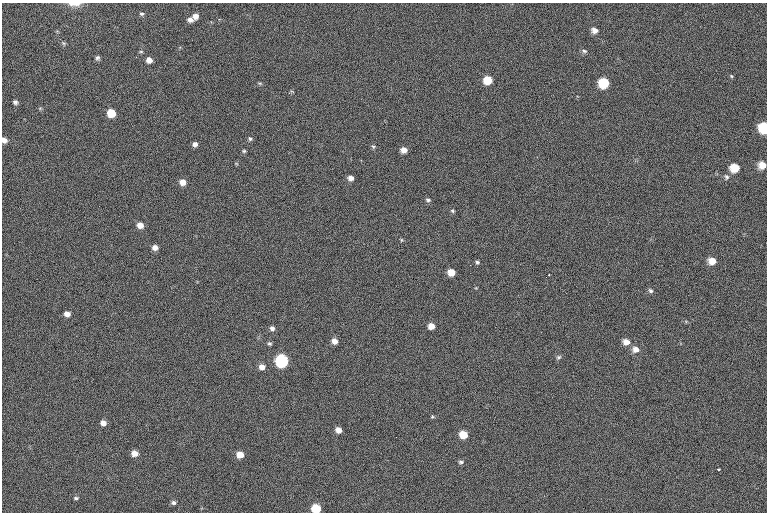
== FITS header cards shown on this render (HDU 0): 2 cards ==
NAXIS1  =                  765 /fastest changing axis
NAXIS2  =                  510 /next to fastest changing axis

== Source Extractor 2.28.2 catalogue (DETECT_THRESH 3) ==
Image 765 x 510 px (HDU 0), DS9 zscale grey, 1 PNG px = 1 image px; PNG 769 x 514 px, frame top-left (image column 1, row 510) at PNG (2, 3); no overlay
Background 208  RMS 9.2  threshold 27.5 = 3 sigma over >= 5 px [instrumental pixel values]
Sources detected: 63; all 63 listed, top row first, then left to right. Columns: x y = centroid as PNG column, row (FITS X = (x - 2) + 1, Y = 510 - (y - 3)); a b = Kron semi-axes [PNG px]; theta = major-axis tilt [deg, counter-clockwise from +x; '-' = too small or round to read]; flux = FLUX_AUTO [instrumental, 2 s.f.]
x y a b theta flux
74 4 16 5 -2 3900
141 14 6 5 - 1000
195 16 6 6 - 3300
190 19 7 5 -20 2600
595 30 7 6 - 3300
63 43 6 4 -13 810
141 51 5 3 - 650
584 51 7 5 -17 1300
136 57 3 2 - 510
97 58 5 5 - 1400
149 60 6 5 - 3700
731 76 5 4 - 650
488 80 7 6 - 14000
260 83 7 4 -8 780
604 83 7 7 - 26000
289 93 5 3 - 1200
15 102 6 5 - 1700
111 113 6 6 - 17000
764 127 8 7 - 24000
250 139 6 5 - 1100
4 140 6 5 - 3100
195 144 5 5 - 2300
373 146 6 5 - 950
404 150 6 5 - 4200
244 151 5 4 - 840
762 165 8 7 - 6200
735 168 8 7 - 12000
726 177 8 7 - 1900
351 178 6 5 - 2900
182 182 6 5 - 5300
428 200 6 4 -23 1100
452 211 5 4 - 820
140 225 6 5 - 5400
401 240 5 3 - 600
155 247 5 5 - 3700
712 261 8 7 - 6500
477 262 5 4 - 1000
470 265 2 2 - 270
451 272 6 5 - 7800
549 275 2 2 - 440
650 291 6 6 - 1500
67 314 5 5 - 4000
431 326 5 5 - 5700
272 328 6 5 - 2000
335 341 6 5 - 4500
626 342 8 7 - 4500
269 343 5 5 - 1000
636 349 7 7 - 4200
559 357 7 5 2 1200
282 361 7 6 - 120000
262 367 6 5 - 4100
432 417 5 4 - 760
103 423 6 5 - 3700
338 430 5 5 - 4900
463 435 6 6 - 12000
396 437 2 2 - 430
134 453 6 5 - 5600
240 455 6 5 - 8400
461 462 7 5 -1 1200
718 469 3 2 - 730
76 498 6 4 -1 930
173 503 6 5 - 1500
316 509 6 6 - 25000
At the frame edge (FLAGS 8, measured only in part): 5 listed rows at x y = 74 4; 764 127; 4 140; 762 165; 316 509